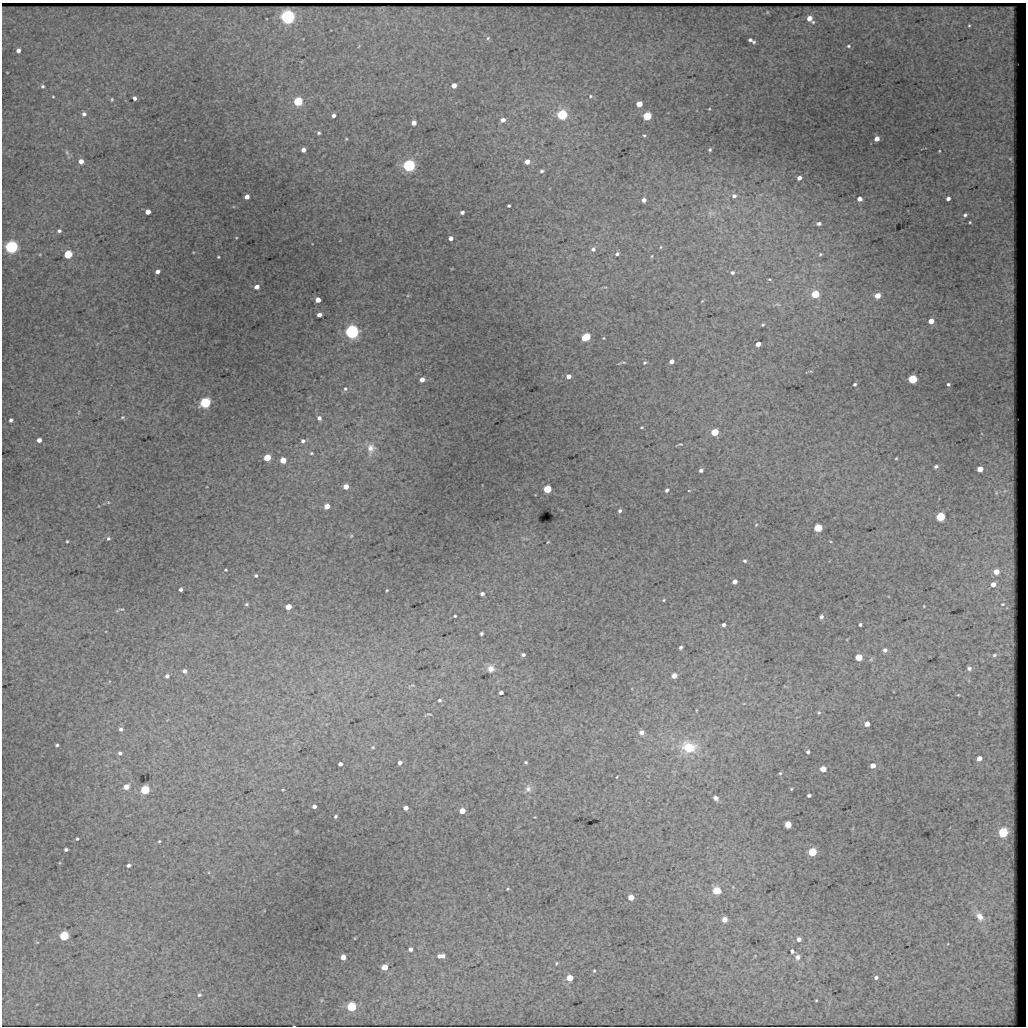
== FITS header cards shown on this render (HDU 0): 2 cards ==
NAXIS1  =                 1024 / length of data axis 1
NAXIS2  =                 1024 / length of data axis 2

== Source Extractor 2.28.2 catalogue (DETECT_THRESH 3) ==
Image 1024 x 1024 px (HDU 0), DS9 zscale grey, 1 PNG px = 1 image px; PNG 1028 x 1028 px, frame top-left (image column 1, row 1024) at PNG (2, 3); no overlay
Background 2060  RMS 12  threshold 36.1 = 3 sigma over >= 5 px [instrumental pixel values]
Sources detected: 200; all 200 listed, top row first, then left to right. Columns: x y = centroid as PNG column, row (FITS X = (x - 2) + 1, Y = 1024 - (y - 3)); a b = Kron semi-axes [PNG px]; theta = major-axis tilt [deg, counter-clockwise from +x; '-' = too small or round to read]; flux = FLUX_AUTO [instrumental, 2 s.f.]
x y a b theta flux
767 12 5 3 - 680
288 17 5 5 - 340000
809 18 4 4 - 7200
813 22 4 4 - 790
969 25 3 2 - 670
488 38 6 4 48 1200
750 40 4 3 - 1700
754 42 5 4 - 1300
848 46 5 4 - 1100
18 50 4 4 - 2600
454 85 4 4 - 5800
42 86 5 4 - 1300
590 96 4 4 - 930
53 97 3 3 - 600
134 98 4 3 - 2700
112 99 5 3 - 920
298 101 5 5 - 56000
639 104 4 4 - 13000
709 109 4 3 - 600
84 114 5 5 - 2400
334 115 4 3 - 2600
562 115 5 5 - 99000
647 116 5 5 - 46000
503 120 6 5 - 4000
414 123 4 4 - 4500
319 133 4 3 - 1300
644 135 4 3 - 920
346 139 4 3 - 630
877 139 4 4 - 6100
303 150 4 4 - 4500
710 150 3 3 - 1100
939 151 3 2 - 590
67 152 8 4 -81 1400
81 161 4 4 - 5400
527 162 5 5 - 5600
409 166 5 5 - 220000
541 171 5 4 - 1700
799 178 4 4 - 3500
734 196 6 6 - 2300
247 197 4 4 - 5100
860 199 4 4 - 5000
948 199 4 4 - 3000
644 200 4 4 - 3500
509 206 3 3 - 1100
148 212 4 4 - 6900
462 212 4 3 - 2300
965 215 4 4 - 1500
970 222 3 2 - 720
819 223 6 5 - 2500
59 231 4 4 - 1900
451 238 4 4 - 4200
12 247 5 5 - 240000
661 247 5 3 - 720
593 249 6 5 - 2300
68 254 5 5 - 40000
617 254 4 3 - 1600
820 254 5 5 - 1300
652 256 5 3 - 720
218 257 3 2 - 770
157 271 4 4 - 3500
732 272 4 4 - 1500
769 279 4 3 - 760
257 287 4 4 - 5100
815 294 5 4 - 34000
877 295 5 4 - 9400
318 300 4 4 - 6900
702 301 3 3 - 520
319 315 4 4 - 3900
931 321 4 4 - 9600
763 325 4 3 - 930
352 332 5 5 - 340000
586 337 7 5 33 28000
604 338 5 3 - 710
758 344 4 4 - 6000
672 361 4 4 - 4300
624 362 6 3 0 890
645 363 5 4 - 1200
568 376 5 4 - 4300
422 379 4 4 - 5000
913 379 5 5 - 55000
855 384 3 3 - 1200
948 384 3 3 - 1300
345 389 7 6 - 2000
205 403 5 5 - 120000
122 417 5 4 - 990
319 418 6 5 - 3000
11 420 4 4 - 1900
642 427 4 3 - 750
715 432 5 4 - 28000
39 440 4 4 - 4400
303 441 5 5 - 2300
680 444 8 4 -11 1100
371 448 16 11 80 8400
311 453 5 4 - 930
267 458 5 4 - 22000
896 458 3 2 - 650
283 460 4 4 - 13000
936 466 4 3 - 1700
980 469 4 4 - 12000
701 470 4 3 - 2300
346 487 4 4 - 7000
547 489 5 4 - 35000
667 490 5 4 - 2000
689 491 4 2 - 520
327 506 4 4 - 8000
620 511 4 4 - 1800
940 517 5 5 - 53000
756 525 4 3 - 680
818 528 5 4 - 37000
351 536 5 4 - 820
108 538 5 5 - 1500
67 541 3 2 - 770
548 542 5 3 - 670
745 561 5 4 - 1300
226 570 3 2 - 750
996 572 4 4 - 8300
256 576 4 4 - 1400
735 582 4 4 - 5200
993 584 4 4 - 5700
181 589 4 3 - 2100
387 590 3 2 - 720
482 594 4 3 - 2100
664 600 3 3 - 780
246 604 5 4 - 1100
1003 604 3 2 - 700
288 607 4 4 - 11000
120 610 11 3 12 1100
455 616 3 3 - 930
821 617 4 4 - 2100
860 624 3 3 - 1500
724 625 4 3 - 2500
481 633 4 3 - 1500
680 647 4 3 - 1700
885 650 5 4 - 2700
523 655 4 3 - 1900
994 655 5 4 - 1100
859 657 5 4 - 20000
969 668 4 4 - 2200
491 669 9 8 - 5200
184 671 4 4 - 3000
167 676 4 4 - 2200
674 676 5 4 - 7500
501 693 4 3 - 2500
439 700 4 4 - 1300
819 713 5 4 - 920
429 714 7 2 -10 850
867 724 4 4 - 6600
121 729 4 4 - 2100
641 732 5 5 - 4300
57 745 3 3 - 1200
373 747 4 4 - 880
689 747 19 14 -9 24000
808 752 4 3 - 1600
120 753 4 3 - 1800
979 758 4 4 - 6500
400 762 4 4 - 3100
526 762 3 3 - 1000
340 764 4 4 - 3100
873 766 4 4 - 6600
823 769 5 4 - 10000
780 773 4 3 - 930
617 777 3 2 - 470
126 787 5 4 - 7600
528 789 9 8 - 3800
791 789 3 3 - 700
145 790 5 5 - 52000
283 790 4 3 - 610
809 795 4 3 - 2000
716 798 6 5 - 2600
314 806 4 4 - 2900
406 808 4 4 - 4600
462 811 4 4 - 11000
336 816 3 3 - 1200
788 824 5 4 - 17000
1003 832 5 5 - 82000
77 839 3 3 - 840
159 841 4 3 - 800
66 849 4 3 - 1700
812 852 5 5 - 44000
129 865 4 3 - 2000
508 889 3 3 - 760
717 890 5 5 - 32000
631 897 4 4 - 9700
980 917 11 8 -55 6000
725 919 4 4 - 7400
64 936 5 5 - 68000
799 939 4 4 - 3700
410 949 4 4 - 2200
792 951 4 3 - 2200
441 956 7 4 3 5000
343 957 4 4 - 8600
798 957 7 7 - 2900
556 963 5 3 - 760
385 967 4 4 - 13000
594 971 3 3 - 770
570 978 5 4 - 17000
876 978 4 4 - 2200
199 995 5 4 - 1300
816 1000 4 3 - 650
351 1006 5 5 - 80000